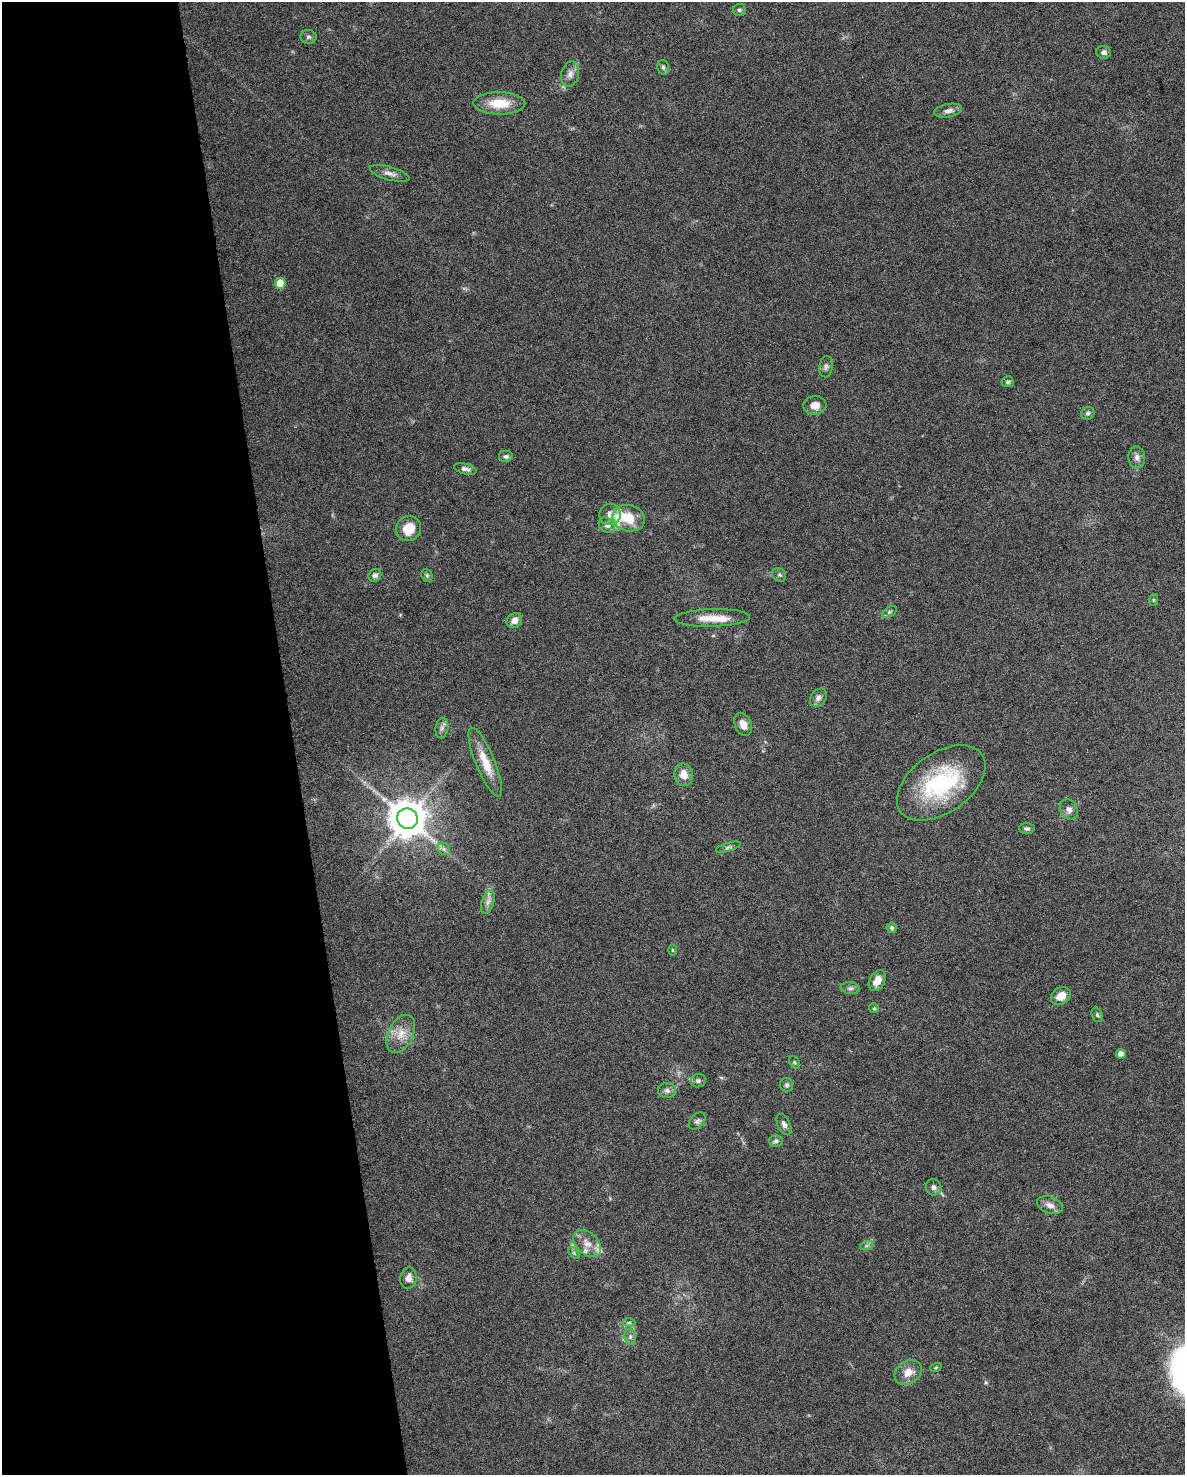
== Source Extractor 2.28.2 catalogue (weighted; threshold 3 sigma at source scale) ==
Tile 5 of 4 x 3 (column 1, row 2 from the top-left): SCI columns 1-1183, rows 1533-3005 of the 4731 x 4494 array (HDU 1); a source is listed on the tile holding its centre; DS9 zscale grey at full resolution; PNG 1187 x 1477 px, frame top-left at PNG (2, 2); each listed source drawn as its Kron ellipse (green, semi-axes under 4 px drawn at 4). Shown black and unused: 25% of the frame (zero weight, under 6 of 12 exposures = <1% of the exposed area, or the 3 px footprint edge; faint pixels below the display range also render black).
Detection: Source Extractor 2.28.2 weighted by HDU 2 'WHT'; one run over the whole footprint, this tile lists its part. Background 0.0368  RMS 0.0023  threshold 0.00935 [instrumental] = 3 sigma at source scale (4.09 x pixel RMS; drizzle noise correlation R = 1.36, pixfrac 0.8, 0.0396/0.0396 arcsec/px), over >= 5 px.
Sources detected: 69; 4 inside a brighter listed object's ellipse — not listed separately; the other 65 listed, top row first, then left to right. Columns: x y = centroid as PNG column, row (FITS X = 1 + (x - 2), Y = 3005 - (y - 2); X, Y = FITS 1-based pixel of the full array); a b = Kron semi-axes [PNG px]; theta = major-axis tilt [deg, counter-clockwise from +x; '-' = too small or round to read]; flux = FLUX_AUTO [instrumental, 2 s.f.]
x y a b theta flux
739 10 6 6 - 0.41
308 37 8 7 - 0.54
1104 52 7 6 - 0.68
663 67 7 5 -75 0.55
570 74 13 9 76 1.2
499 103 26 11 0 5.2
948 111 14 6 10 1.2
390 173 20 6 -15 1.3
280 283 5 5 - 4.7
826 367 10 6 80 0.67
1008 382 6 5 - 0.43
815 405 11 9 6 1.8
1088 413 7 6 - 0.53
506 457 7 6 - 0.54
1137 457 11 8 -86 1
465 469 11 5 -14 0.76
610 514 11 10 - 2
629 518 16 13 -13 6
607 525 9 7 -39 0.93
408 529 13 12 - 3.9
375 575 7 6 - 0.62
427 575 7 5 -69 0.37
779 575 7 6 - 0.46
1153 600 6 4 72 0.24
889 612 8 4 31 0.47
712 618 38 8 2 3.8
514 621 8 7 - 1.4
818 698 10 7 51 1
743 724 12 8 -66 1.6
442 728 10 6 80 0.78
485 762 37 9 -67 4.5
684 775 11 9 -81 2.1
941 783 50 30 35 22
1069 810 11 8 -62 1.1
407 819 10 10 - 590
1027 828 8 5 -4 0.47
728 847 13 4 17 0.57
444 849 7 5 -46 0.54
488 902 12 6 71 1
892 928 5 5 - 0.46
672 950 5 3 - 0.2
877 981 11 7 61 2.4
850 988 9 6 -9 0.62
1061 996 10 8 30 2.4
874 1008 5 5 - 0.29
1097 1015 7 5 -69 0.39
401 1034 20 12 64 3.1
1121 1054 5 4 - 1.5
795 1062 7 5 -56 0.32
698 1081 7 6 - 0.57
787 1085 7 6 - 0.49
667 1090 9 7 -5 0.79
697 1121 10 6 48 0.61
784 1124 11 6 -64 0.87
776 1141 7 6 - 0.54
933 1187 8 7 - 0.74
1050 1205 13 8 -18 1.5
587 1244 16 10 -43 2.3
867 1245 7 4 19 0.4
574 1253 7 4 -46 0.37
408 1278 10 8 79 1.3
629 1323 6 4 1 0.33
630 1337 8 5 -84 0.64
936 1367 6 3 19 0.25
908 1373 15 11 38 2.5